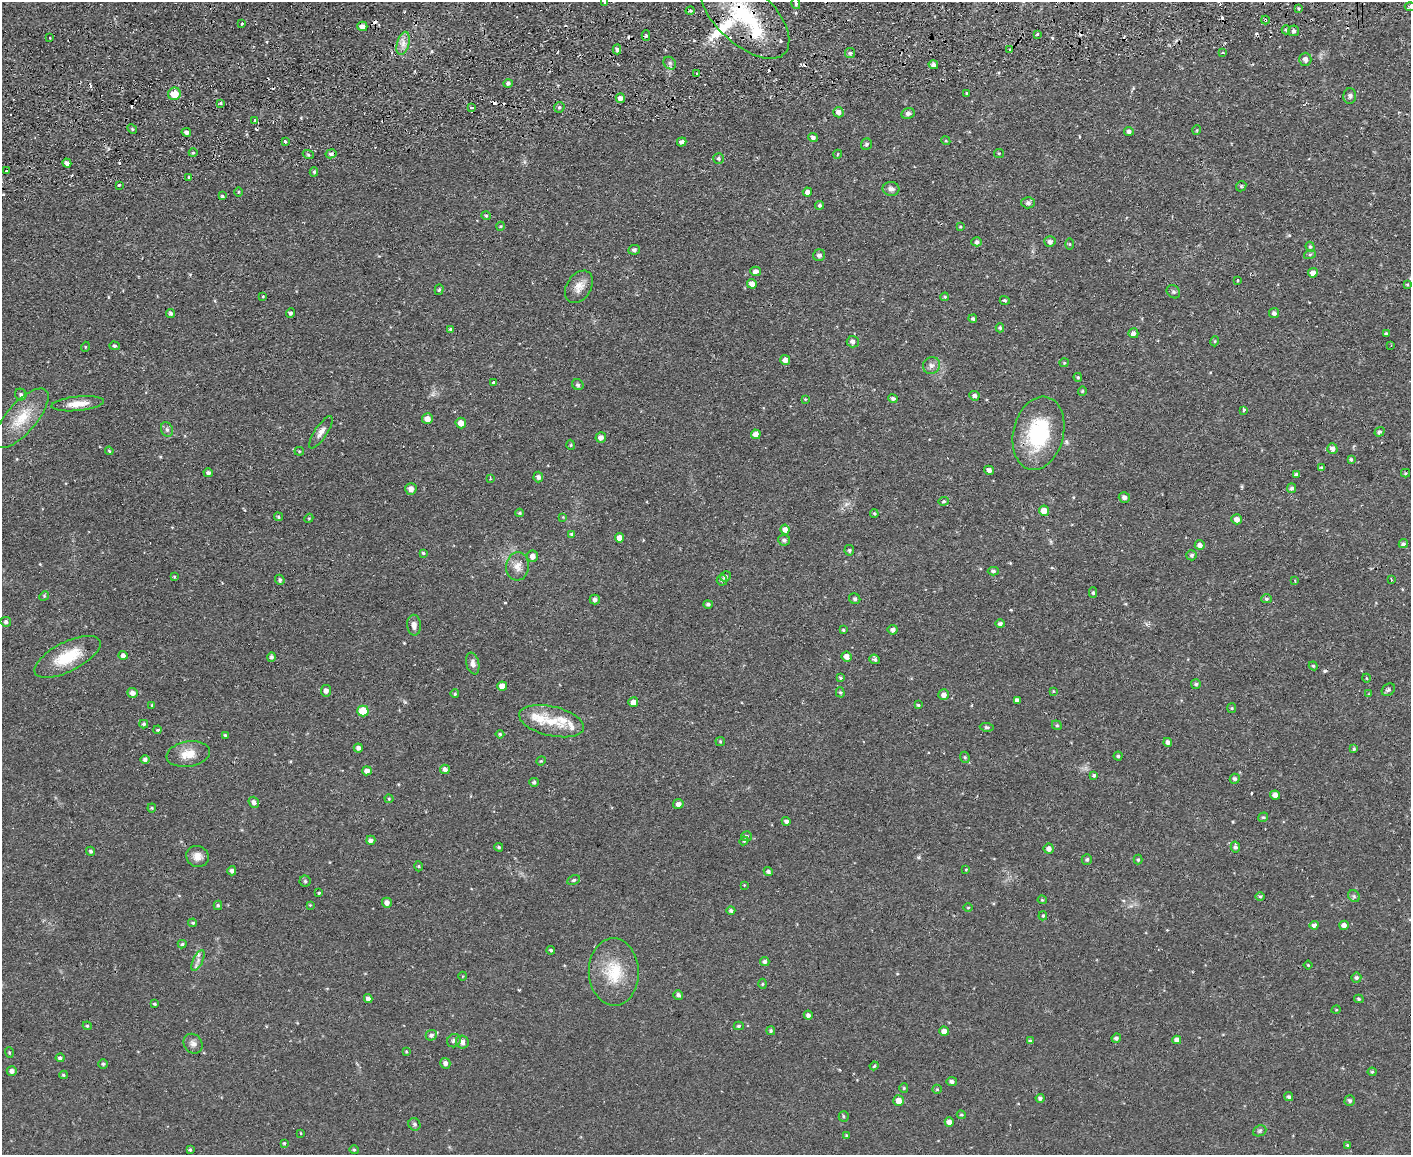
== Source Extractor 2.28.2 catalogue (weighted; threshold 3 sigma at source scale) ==
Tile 8 of 3 x 4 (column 2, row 3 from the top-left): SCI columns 1538-2946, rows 1210-2362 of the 4593 x 4724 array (HDU 1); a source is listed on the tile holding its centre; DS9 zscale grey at full resolution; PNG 1413 x 1157 px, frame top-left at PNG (2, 2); each listed source drawn as its Kron ellipse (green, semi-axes under 4 px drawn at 4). Shown black and unused: <1% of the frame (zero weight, under 2 of 3 exposures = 3% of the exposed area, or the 3 px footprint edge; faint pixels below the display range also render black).
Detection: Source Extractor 2.28.2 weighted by HDU 2 'WHT'; one run over the whole footprint, this tile lists its part. Background 0.0535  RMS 0.0061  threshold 0.0276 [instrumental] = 3 sigma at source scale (4.5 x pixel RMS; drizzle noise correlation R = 1.50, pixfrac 1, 0.05/0.05 arcsec/px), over >= 5 px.
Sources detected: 333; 22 cosmic-ray / hot-pixel residue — neither listed nor drawn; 6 inside a brighter listed object's ellipse — not listed separately; the other 305 listed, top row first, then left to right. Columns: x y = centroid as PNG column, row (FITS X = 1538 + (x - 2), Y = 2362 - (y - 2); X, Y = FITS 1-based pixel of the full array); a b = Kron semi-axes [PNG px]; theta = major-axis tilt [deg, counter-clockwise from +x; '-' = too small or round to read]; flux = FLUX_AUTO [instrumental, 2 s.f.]
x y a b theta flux
604 2 3 3 - 1.1
796 4 5 4 - 1.4
1410 6 5 3 - 0.7
1299 9 3 3 - 1.3
690 11 5 3 - 0.72
744 15 55 28 -43 58
1265 20 4 4 - 0.92
242 24 3 2 - 0.88
362 26 5 4 - 4
1286 30 4 4 - 0.93
1294 31 5 5 - 1.6
1037 34 3 3 - 1
646 36 5 4 - 0.91
50 38 2 2 - 0.56
403 43 12 6 74 3.7
617 49 5 4 - 1.2
1009 50 3 3 - 0.8
850 53 5 5 - 0.94
1223 53 4 3 - 0.84
1305 59 6 6 - 2.5
670 63 7 5 -47 1.4
933 65 5 4 - 1.8
696 74 3 2 - 1.1
508 83 5 4 - 1.4
966 93 3 2 - 0.44
174 94 6 6 - 10
1350 96 8 6 89 1.7
620 98 5 4 - 2.7
221 103 3 3 - 0.92
471 107 3 3 - 1.4
559 107 5 5 - 1.1
838 112 5 5 - 2.7
908 113 7 5 12 1.8
255 120 3 3 - 3.5
132 129 5 4 - 0.78
1197 130 5 3 - 0.46
1129 131 5 4 - 1.7
186 132 5 4 - 1.3
813 138 5 4 - 1.6
946 141 4 3 - 0.59
285 142 3 3 - 0.8
682 142 5 4 - 1.9
866 144 6 5 - 1.2
193 153 4 3 - 0.61
999 153 5 4 - 0.68
308 154 5 3 - 0.76
331 154 5 4 - 1.9
838 154 4 3 - 0.41
718 158 5 5 - 1.2
67 163 4 4 - 1.8
6 171 3 2 - 1.1
314 172 4 4 - 0.87
189 178 3 3 - 1.1
119 185 3 3 - 1.4
1241 186 5 4 - 0.78
891 189 8 7 - 2.1
239 192 4 3 - 0.58
807 192 5 4 - 2.3
222 196 4 3 - 0.83
1028 203 6 5 - 1.9
820 205 4 4 - 1.1
486 216 5 4 - 0.85
501 226 4 3 - 0.5
960 227 4 4 - 0.6
977 242 5 4 - 1.5
1050 242 5 5 - 1.9
1070 244 6 4 89 0.72
1310 247 5 4 - 0.96
634 250 6 5 - 1.3
1310 254 6 4 20 0.88
819 255 6 6 - 1.8
755 271 5 4 - 2.6
1313 273 5 4 - 3.1
1238 280 3 3 - 1.1
752 284 5 4 - 3.6
1407 284 4 3 - 0.59
579 287 18 12 56 6
439 290 5 4 - 0.86
1173 292 7 6 - 1.3
263 296 4 2 - 0.45
945 297 4 3 - 0.73
1005 300 5 4 - 0.91
171 313 4 4 - 1.3
290 313 5 4 - 1.2
1274 313 5 5 - 1.7
973 319 4 4 - 1.2
1000 328 4 4 - 0.79
450 329 4 3 - 1
1133 333 5 5 - 2.6
1386 334 4 4 - 0.93
1215 341 5 3 - 0.56
853 342 6 5 - 2.2
1391 345 3 2 - 0.47
115 346 5 4 - 0.93
85 347 5 3 - 0.52
785 360 5 5 - 3
1064 363 4 4 - 0.66
931 365 9 8 - 2.4
1078 377 4 3 - 0.74
493 383 3 3 - 7.7
578 385 6 5 - 1.2
1082 391 4 4 - 0.66
21 394 6 5 - 1.3
974 396 5 5 - 1.8
893 398 5 4 - 1.2
805 399 4 3 - 0.53
78 404 26 7 6 7.8
1243 410 3 3 - 4.9
21 418 37 15 49 17
427 419 5 5 - 4.2
461 423 5 5 - 4.3
167 429 7 6 - 1.5
321 432 19 6 56 3.6
1379 432 5 4 - 1.4
1038 433 37 25 76 44
756 434 5 4 - 3.5
601 437 5 5 - 2.4
571 445 5 3 - 0.58
1332 449 5 5 - 2.4
109 451 4 3 - 0.62
299 451 4 4 - 0.69
1351 459 3 3 - 0.91
1322 468 4 3 - 1.3
989 470 5 4 - 2
208 473 4 4 - 1.4
1405 473 4 4 - 0.65
1296 474 4 4 - 1.6
538 477 5 5 - 1.7
490 478 3 3 - 0.52
1292 488 5 4 - 1.4
411 489 6 5 - 3.1
1124 497 6 5 - 2
943 501 5 4 - 0.76
1044 511 5 5 - 5.3
520 513 4 3 - 0.65
874 514 4 3 - 0.69
278 517 4 4 - 0.91
563 517 4 4 - 0.41
309 518 4 3 - 0.54
1237 519 5 5 - 3.3
785 530 5 4 - 3
572 535 4 4 - 0.87
620 538 4 4 - 3.8
784 540 6 5 - 1.6
1403 544 5 4 - 1.2
1200 545 5 5 - 2.2
849 550 5 5 - 0.98
423 553 4 4 - 0.79
1192 555 5 5 - 1.2
532 556 5 5 - 2.8
517 566 14 11 85 4.8
993 571 5 4 - 1.2
725 576 5 5 - 1.4
174 577 4 4 - 0.55
1391 579 3 2 - 1.1
280 580 5 4 - 1.2
722 580 5 5 - 1.6
1295 581 3 3 - 0.54
1093 593 5 4 - 0.95
44 596 5 4 - 0.7
595 599 5 5 - 1.8
855 599 6 5 - 1.1
1266 599 5 4 - 0.98
708 604 5 4 - 1.3
6 622 5 5 - 1.3
1000 624 5 4 - 1.6
414 625 10 7 -86 2.8
843 630 3 3 - 0.73
893 630 5 4 - 2.2
123 655 5 4 - 2.3
847 656 5 5 - 3.2
67 657 36 14 27 21
271 657 5 4 - 1.3
875 659 5 4 - 1.2
473 663 11 6 -78 2.9
1313 666 4 4 - 0.74
840 678 4 3 - 0.82
1366 678 4 3 - 0.43
1196 684 5 5 - 0.98
502 686 5 4 - 4.9
1388 690 7 5 33 1.6
326 691 5 5 - 2.3
1053 691 4 3 - 0.49
840 692 5 4 - 0.83
133 693 5 5 - 3.3
455 694 4 3 - 0.83
1369 694 4 4 - 0.5
944 695 5 5 - 2.8
1017 700 4 4 - 1.9
633 702 5 5 - 3.3
152 705 3 3 - 1.7
918 705 4 4 - 0.75
1232 708 5 4 - 0.69
363 711 5 5 - 14
551 721 33 14 -13 14
144 724 4 3 - 1
1057 725 5 4 - 0.87
987 727 7 4 -7 1.1
158 730 4 3 - 0.76
500 734 4 4 - 0.74
225 735 4 4 - 0.79
720 741 5 4 - 0.66
1168 742 4 4 - 2
358 748 4 4 - 1.8
1354 749 4 4 - 0.77
188 754 22 12 10 9.1
1118 756 4 4 - 0.85
965 757 6 4 -68 0.91
145 759 4 4 - 1.8
541 761 5 4 - 0.63
445 769 5 4 - 2
367 771 5 4 - 3
1094 775 4 3 - 0.92
1235 779 5 4 - 1.2
534 782 5 4 - 1
1275 795 5 4 - 3.1
389 799 4 4 - 0.6
254 802 6 5 - 2.1
678 804 5 5 - 2.6
152 808 4 4 - 0.66
1263 817 5 4 - 0.91
786 821 5 4 - 1.7
746 836 5 5 - 1.2
371 840 4 4 - 2.1
744 841 4 4 - 0.67
499 847 4 3 - 0.73
1235 847 5 4 - 1.3
1049 848 5 5 - 2.3
91 851 5 4 - 1.2
197 856 11 10 - 4.5
1087 859 5 5 - 1.2
1138 860 5 4 - 0.72
419 866 5 3 - 0.65
966 869 3 3 - 0.62
232 871 5 4 - 1.9
768 872 4 4 - 1.5
574 880 7 4 26 0.97
305 881 5 5 - 0.97
744 885 3 3 - 0.42
319 893 3 3 - 1.5
1260 896 5 3 - 0.74
1354 896 6 5 - 1.1
1042 900 4 4 - 0.59
387 903 5 5 - 3.2
218 905 5 4 - 0.75
310 905 4 4 - 0.45
968 908 5 3 - 0.52
731 910 4 4 - 1.5
1043 916 4 3 - 0.72
193 923 4 3 - 0.82
1314 925 4 4 - 1.8
1344 925 5 4 - 2.5
182 944 4 4 - 0.78
551 950 4 3 - 0.96
198 960 11 5 64 2.4
765 962 5 4 - 1.4
1308 965 4 3 - 0.53
614 972 34 25 -88 24
463 976 4 3 - 0.46
1356 978 5 5 - 1.2
762 984 5 3 - 0.54
678 995 5 4 - 1.5
368 999 4 4 - 2.3
1359 999 5 4 - 0.88
155 1004 4 3 - 0.73
1336 1010 5 3 - 0.52
808 1015 4 4 - 1.7
87 1026 4 4 - 0.75
739 1026 5 4 - 0.94
771 1031 4 4 - 0.89
944 1031 5 4 - 2.7
431 1035 5 5 - 1.8
1116 1038 5 4 - 1.4
1177 1040 4 4 - 2.6
454 1041 7 6 - 1.6
1030 1041 4 4 - 1.3
462 1042 6 6 - 2.9
193 1044 10 9 - 2.7
406 1051 3 3 - 0.54
9 1053 5 3 - 0.61
60 1058 4 4 - 1.5
445 1063 5 5 - 2
103 1064 4 4 - 0.91
874 1066 4 4 - 0.79
12 1071 5 5 - 2.3
1372 1072 4 4 - 0.76
63 1075 4 4 - 0.82
952 1081 5 4 - 1.7
904 1088 5 4 - 0.68
937 1089 5 4 - 0.74
1289 1097 5 4 - 1.2
1040 1098 4 4 - 1.4
899 1101 5 5 - 4.9
1350 1101 5 5 - 1.3
961 1115 4 3 - 0.7
844 1116 5 5 - 0.87
949 1122 5 4 - 2.8
414 1124 6 5 - 1.2
1260 1131 7 5 22 1.1
300 1133 3 2 - 0.64
846 1135 4 3 - 0.5
284 1143 3 3 - 0.7
1347 1145 4 3 - 0.59
190 1150 4 3 - 0.85
354 1150 4 4 - 0.66
Overlapping masked pixels (flux is a lower limit): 2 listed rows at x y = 744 15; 1265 20
Isophote crosses this tile's border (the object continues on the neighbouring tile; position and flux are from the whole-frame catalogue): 3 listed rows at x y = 604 2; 1410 6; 744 15